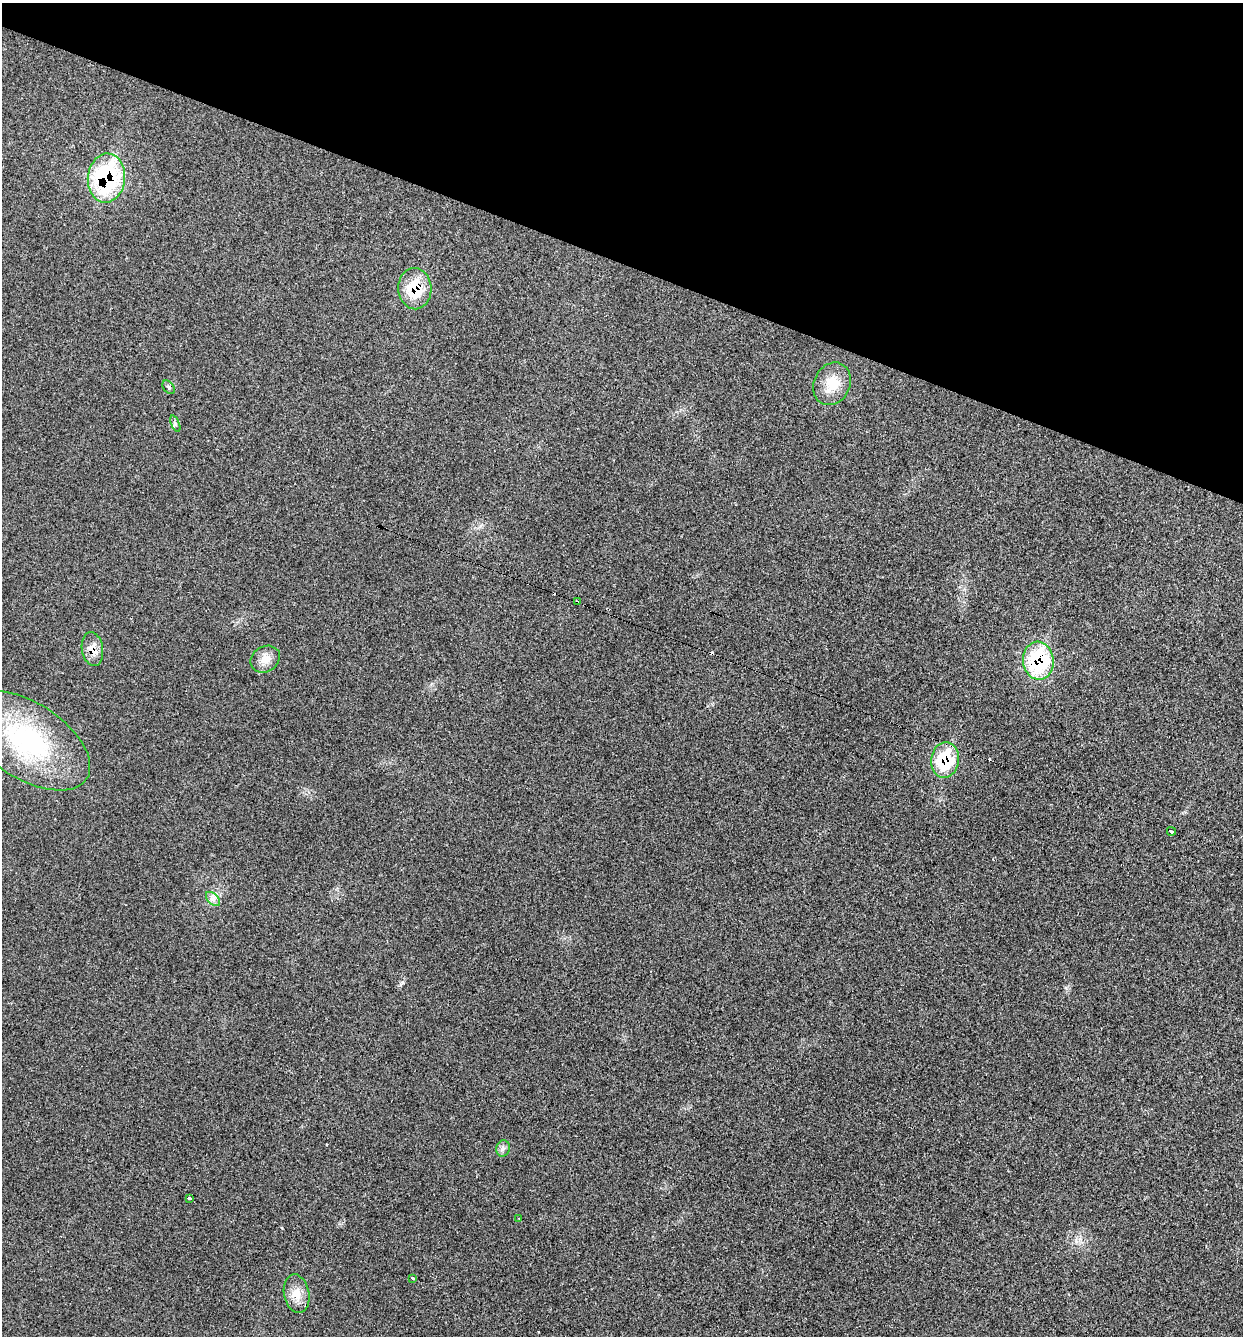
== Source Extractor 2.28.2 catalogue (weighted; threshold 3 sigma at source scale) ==
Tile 2 of 4 x 4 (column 2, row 1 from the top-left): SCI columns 1424-2664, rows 4005-5338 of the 5408 x 5362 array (HDU 1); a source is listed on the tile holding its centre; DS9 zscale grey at full resolution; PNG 1245 x 1338 px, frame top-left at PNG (2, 3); each listed source drawn as its Kron ellipse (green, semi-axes under 4 px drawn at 4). Shown black and unused: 20% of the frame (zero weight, under 2 of 3 exposures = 3% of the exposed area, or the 3 px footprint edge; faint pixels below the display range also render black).
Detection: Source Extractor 2.28.2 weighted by HDU 2 'WHT'; one run over the whole footprint, this tile lists its part. Background 0.0559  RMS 0.0085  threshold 0.0384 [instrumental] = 3 sigma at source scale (4.5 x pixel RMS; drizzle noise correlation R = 1.50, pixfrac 1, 0.05/0.05 arcsec/px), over >= 5 px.
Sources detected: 24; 6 cosmic-ray / hot-pixel residue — neither listed nor drawn; the other 18 listed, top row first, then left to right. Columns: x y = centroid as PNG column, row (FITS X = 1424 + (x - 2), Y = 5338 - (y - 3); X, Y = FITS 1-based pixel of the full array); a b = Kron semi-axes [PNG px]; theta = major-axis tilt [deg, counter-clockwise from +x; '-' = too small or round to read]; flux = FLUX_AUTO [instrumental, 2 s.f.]
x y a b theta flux
106 178 24 18 84 120
415 289 20 16 -87 31
832 384 22 18 64 20
169 387 7 5 -51 1.7
175 424 9 4 -69 1.8
577 602 4 3 - 2
92 649 17 10 -81 9.7
265 659 15 12 32 8.9
1038 661 19 15 -85 81
27 741 71 38 -33 120
945 760 18 14 80 45
1171 831 4 3 - 8.7
213 899 8 5 -45 3
503 1148 8 6 76 2.7
190 1198 4 3 - 2.7
519 1218 3 2 - 0.71
413 1278 3 3 - 5.3
297 1294 19 12 -79 12
Overlapping masked pixels (flux is a lower limit): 6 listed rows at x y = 106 178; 415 289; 577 602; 92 649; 1038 661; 945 760
Unlisted compact peaks at least as high as the median listed source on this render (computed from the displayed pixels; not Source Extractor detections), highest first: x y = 403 983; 1080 1239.